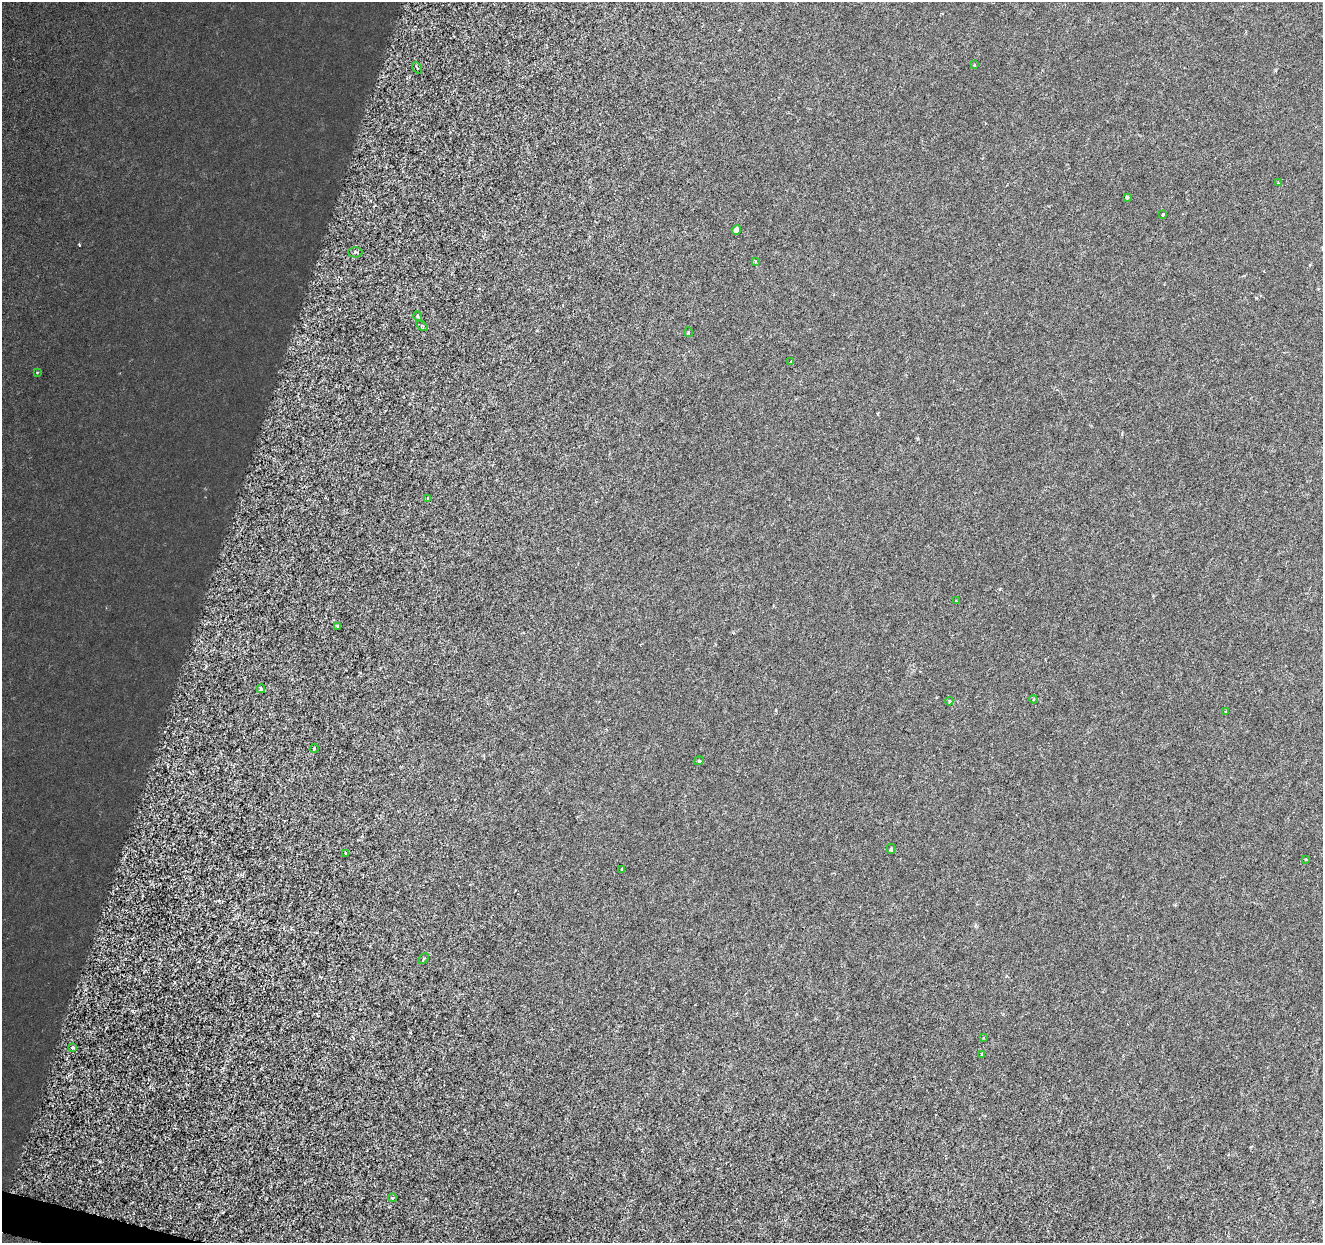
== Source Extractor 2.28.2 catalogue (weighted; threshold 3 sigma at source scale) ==
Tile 7 of 4 x 4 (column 3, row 2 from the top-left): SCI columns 2643-3963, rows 2700-3940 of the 5292 x 5459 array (HDU 1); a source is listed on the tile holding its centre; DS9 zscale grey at full resolution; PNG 1325 x 1245 px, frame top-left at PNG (2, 2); each listed source drawn as its Kron ellipse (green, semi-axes under 4 px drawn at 4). Shown black and unused: <1% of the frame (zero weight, under 3 of 6 exposures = <1% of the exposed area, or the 3 px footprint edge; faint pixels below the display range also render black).
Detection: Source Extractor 2.28.2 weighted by HDU 2 'WHT'; one run over the whole footprint, this tile lists its part. Background 8.23e-04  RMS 0.0012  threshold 0.00486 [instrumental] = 3 sigma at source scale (4.09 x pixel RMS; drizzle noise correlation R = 1.36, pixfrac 0.8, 0.0396/0.0396 arcsec/px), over >= 5 px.
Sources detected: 31; all 31 listed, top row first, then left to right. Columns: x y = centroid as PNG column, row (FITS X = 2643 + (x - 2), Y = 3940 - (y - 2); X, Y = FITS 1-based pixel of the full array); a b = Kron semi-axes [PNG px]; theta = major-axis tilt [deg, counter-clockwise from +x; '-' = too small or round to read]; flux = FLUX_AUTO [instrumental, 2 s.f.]
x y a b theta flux
975 65 4 2 - 0.11
417 68 6 4 -54 0.17
1278 183 3 3 - 0.096
1127 197 4 4 - 0.22
1163 215 3 3 - 0.26
736 230 5 4 - 0.7
355 252 7 5 0 0.24
755 262 3 3 - 0.19
417 316 5 3 - 0.11
422 326 7 3 -37 0.13
688 332 5 3 - 0.11
791 362 3 3 - 0.15
37 372 4 2 - 0.08
427 498 3 3 - 0.12
957 601 3 2 - 0.095
337 626 3 3 - 0.12
261 689 4 3 - 0.15
1034 699 4 2 - 0.095
949 701 4 3 - 0.17
1226 712 3 3 - 0.31
314 748 4 3 - 0.14
699 761 5 4 - 0.16
891 849 5 4 - 0.15
346 853 3 2 - 0.14
1306 859 3 3 - 0.09
622 869 4 3 - 0.11
423 959 6 3 47 0.16
983 1038 4 3 - 0.086
72 1047 4 3 - 0.31
982 1054 4 3 - 0.12
392 1198 4 3 - 0.13
Unlisted compact peaks at least as high as the median listed source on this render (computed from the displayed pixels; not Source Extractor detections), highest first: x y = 79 245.